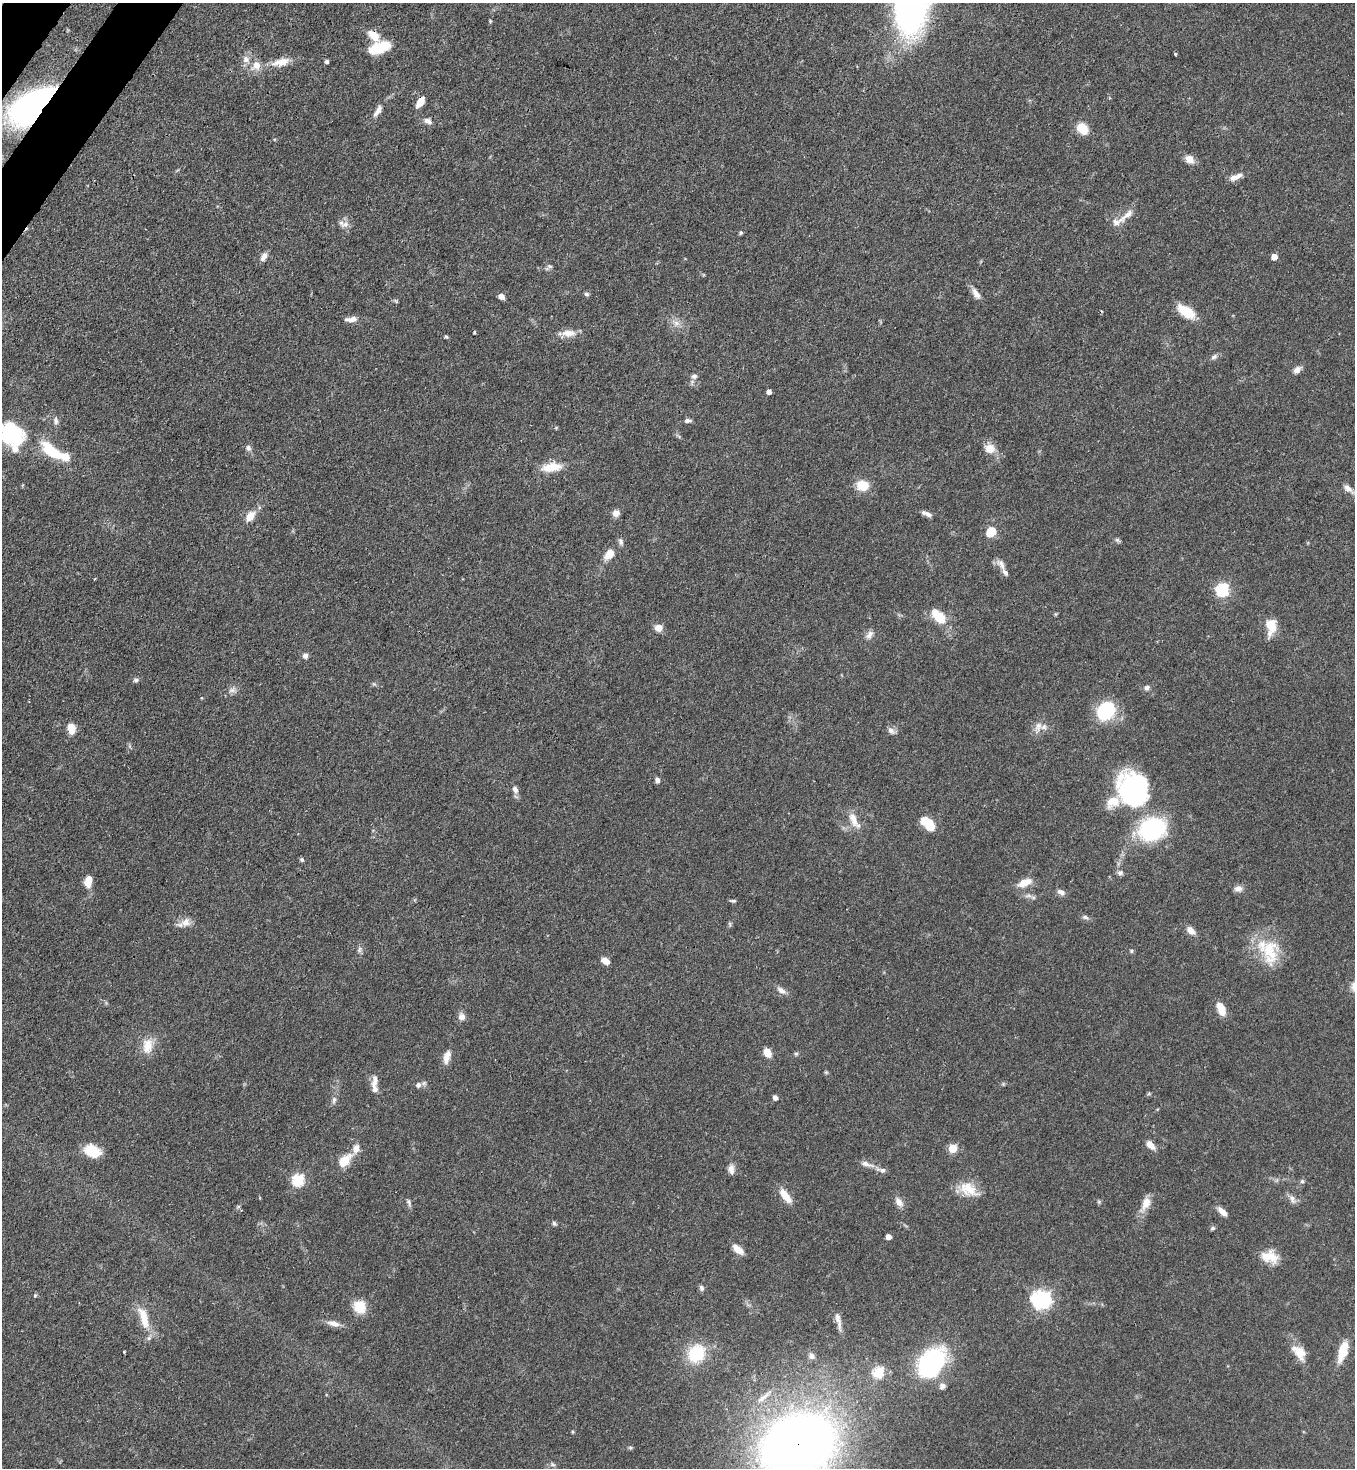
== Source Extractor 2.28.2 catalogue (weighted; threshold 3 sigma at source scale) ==
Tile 11 of 4 x 4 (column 3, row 3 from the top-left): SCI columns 2934-4286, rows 1531-2996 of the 6015 x 5992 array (HDU 1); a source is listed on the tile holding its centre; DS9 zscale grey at full resolution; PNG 1357 x 1470 px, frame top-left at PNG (2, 3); no overlay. Shown black and unused: <1% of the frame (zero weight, under 3 of 4 exposures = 7% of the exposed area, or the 3 px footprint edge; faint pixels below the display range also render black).
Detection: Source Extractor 2.28.2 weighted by HDU 2 'WHT'; one run over the whole footprint, this tile lists its part. Background 0.0644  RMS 0.0036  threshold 0.0163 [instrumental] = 3 sigma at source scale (4.5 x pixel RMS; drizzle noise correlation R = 1.50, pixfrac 1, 0.05/0.05 arcsec/px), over >= 5 px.
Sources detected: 152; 1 too faint to see at this stretch — not listed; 16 inside a brighter listed object's ellipse — not listed separately; the other 135 listed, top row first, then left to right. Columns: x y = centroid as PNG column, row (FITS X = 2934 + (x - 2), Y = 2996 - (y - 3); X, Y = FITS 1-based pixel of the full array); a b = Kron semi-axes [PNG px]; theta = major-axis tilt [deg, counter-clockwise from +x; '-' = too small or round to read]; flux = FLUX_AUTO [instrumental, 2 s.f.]
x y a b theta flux
490 21 4 4 - 0.35
374 35 18 9 -44 4.6
380 47 22 10 20 12
1175 54 4 3 - 0.36
246 59 10 9 - 2.3
327 61 4 4 - 0.94
281 62 26 10 13 5.2
420 102 12 7 57 4.1
33 106 34 18 38 150
378 110 13 7 69 1.9
426 120 9 7 32 1.3
1082 128 11 8 -48 8.1
1189 159 11 9 -43 2.9
1234 178 12 8 19 2.3
1126 215 30 7 40 3.6
341 223 11 7 -62 1.7
741 233 6 4 88 0.53
264 257 11 6 60 2
1274 257 5 5 - 2.9
549 267 11 5 35 0.95
976 293 15 7 -57 2.4
587 294 7 5 -18 0.69
501 296 6 5 - 2.1
1186 311 22 11 -33 8.1
351 319 15 6 4 2.5
676 323 9 7 -16 1.9
474 332 3 3 - 0.54
568 333 18 9 -1 3.7
446 337 4 4 - 0.52
1214 357 9 5 37 1
1297 370 10 7 45 1.8
694 376 8 7 - 1.2
769 392 4 4 - 1.5
687 420 8 4 5 1.1
56 421 10 6 -85 1.2
11 433 24 19 -41 31
248 448 8 6 -72 1.2
990 449 11 9 -21 4.8
52 452 31 12 -39 13
551 467 25 10 7 6.8
863 485 13 12 - 6.7
1348 489 15 7 -39 2.3
616 513 9 8 - 1.9
927 514 13 5 -23 1.6
250 517 12 7 52 4.4
991 532 9 7 42 6.9
1117 540 8 5 -35 0.68
621 542 10 6 -78 1.1
609 554 14 9 51 4.6
1001 565 17 8 -55 2.2
1223 590 7 6 - 39
1055 614 6 4 89 0.4
939 616 18 10 -44 8.7
1272 626 15 11 -77 7.2
658 628 9 8 - 2.6
869 635 13 7 55 1.8
305 656 7 6 - 1.3
136 680 7 5 0 0.86
1147 688 7 6 - 1.1
232 690 11 6 0 1.5
1106 711 19 16 47 21
1038 726 14 8 62 2.6
71 728 10 7 -79 5.7
891 731 12 7 -47 1.5
657 780 6 5 - 1.3
515 789 10 6 -66 1.7
1132 789 34 29 -70 55
854 820 23 9 -61 4.4
928 824 19 10 -42 6.6
1152 829 27 21 21 41
302 859 6 5 - 0.63
1120 873 8 7 - 1.1
88 881 14 8 82 4
1025 883 18 9 22 4.4
1238 889 11 8 2 1.8
1061 892 11 7 -28 1.6
1028 896 11 5 0 1.3
733 901 8 4 -8 0.62
1085 917 9 5 -11 0.97
186 922 13 11 23 3.2
1190 930 10 7 -43 2.8
1131 951 5 4 - 0.54
1270 952 39 20 -86 14
605 961 9 6 -30 2.8
781 990 14 7 -33 1.9
1221 1009 14 7 -65 5.2
462 1017 10 9 - 1.9
147 1046 23 14 82 5.7
767 1053 9 6 -61 4.5
796 1054 5 5 - 0.53
447 1057 16 7 74 3.3
826 1072 6 4 18 0.45
374 1082 19 7 80 2.6
418 1085 7 6 - 1.4
775 1097 5 5 - 1.4
334 1100 10 6 84 1.2
1150 1145 11 7 -46 2.9
953 1148 5 5 - 10
92 1151 17 11 -22 9.4
345 1160 20 11 44 6.3
866 1164 20 6 -16 2.3
731 1169 12 7 -87 2.1
298 1180 6 6 - 31
1302 1181 6 6 - 0.65
968 1189 27 15 -26 7.5
785 1196 19 7 -53 5.1
1292 1199 14 7 -59 1.8
409 1202 8 6 -66 0.95
899 1202 14 8 -55 2.4
1146 1203 19 10 66 4.4
1222 1212 12 6 -42 2.7
554 1223 7 5 -49 0.68
1213 1228 7 5 26 0.66
888 1237 5 4 - 2
738 1249 13 7 -40 3.7
1270 1256 21 14 -16 6.4
701 1288 8 6 -75 0.93
35 1295 5 5 - 0.46
1043 1300 9 8 - 83
360 1307 13 12 - 7.8
144 1318 31 11 -73 7.9
838 1320 25 6 -78 2.5
333 1323 16 7 -17 2.8
1343 1351 24 10 72 7.2
124 1352 2 2 - 0.33
1299 1352 22 12 -49 5.5
696 1353 20 17 52 17
812 1356 9 6 -56 1.2
932 1362 27 18 48 63
879 1372 6 6 - 19
942 1386 9 7 42 1.5
763 1398 22 6 36 2.8
798 1445 41 31 23 610
630 1448 6 4 -1 0.5
553 1464 8 5 -20 0.77
Overlapping masked pixels (flux is a lower limit): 4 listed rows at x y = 374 35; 420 102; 33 106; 798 1445
Isophote crosses this tile's border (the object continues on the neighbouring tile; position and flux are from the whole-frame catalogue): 2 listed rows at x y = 11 433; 798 1445